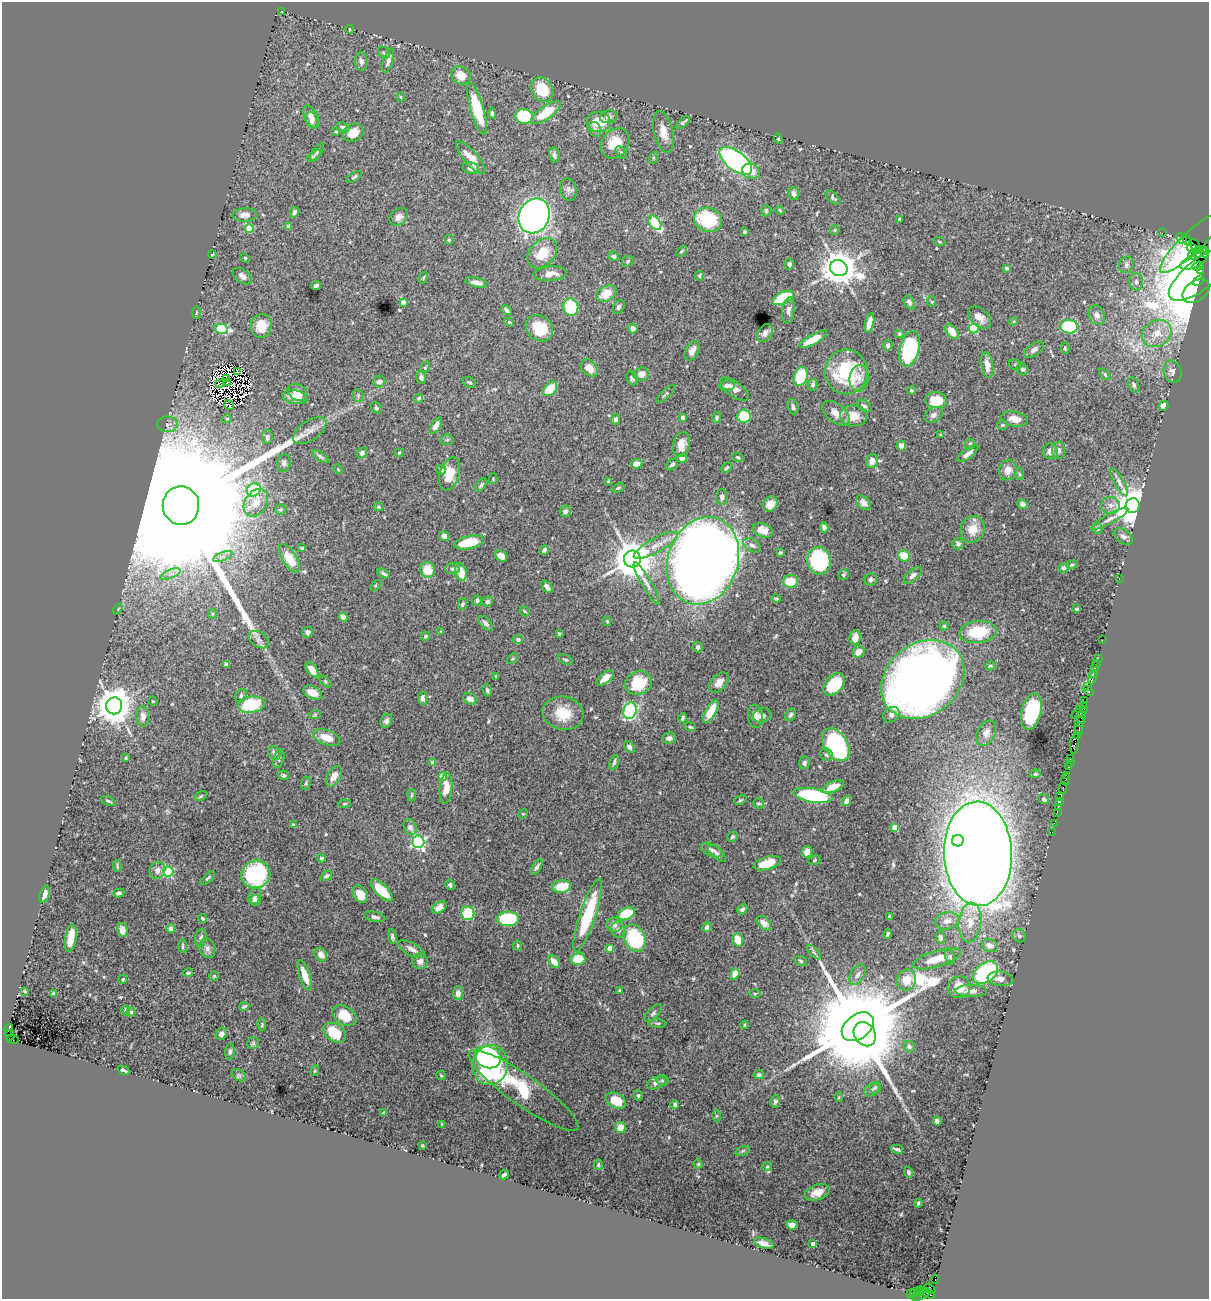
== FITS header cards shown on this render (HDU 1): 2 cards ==
NAXIS1  =                 1207
NAXIS2  =                 1297

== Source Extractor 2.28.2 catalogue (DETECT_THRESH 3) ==
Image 1207 x 1297 px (HDU 1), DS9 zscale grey, 1 PNG px = 1 image px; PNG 1211 x 1301 px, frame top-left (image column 1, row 1297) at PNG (2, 2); each listed source drawn as its Kron ellipse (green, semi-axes under 4 px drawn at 4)
Background 1.63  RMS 0.03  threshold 0.0913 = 3 sigma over >= 5 px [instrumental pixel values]
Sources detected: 554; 12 with non-positive FLUX_AUTO (blend fragments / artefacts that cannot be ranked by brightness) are neither listed nor drawn; of the other 542, the 500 brightest by FLUX_AUTO listed and drawn (42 fainter detections omitted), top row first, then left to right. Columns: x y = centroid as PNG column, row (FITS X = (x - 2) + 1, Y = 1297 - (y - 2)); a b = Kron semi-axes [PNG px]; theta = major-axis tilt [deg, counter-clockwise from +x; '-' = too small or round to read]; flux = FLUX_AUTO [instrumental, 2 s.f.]
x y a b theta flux
281 12 4 2 - 2.2
350 29 4 3 - 2
384 52 7 5 -45 3.5
388 61 13 5 74 9.2
361 62 9 6 -83 8.5
461 75 10 8 -31 30
542 89 13 10 -62 72
401 97 5 3 - 2.1
477 109 27 6 -73 110
492 113 5 4 - 3.8
546 113 17 6 35 74
524 116 9 7 -15 130
311 117 12 6 -62 14
609 117 9 6 11 6.9
312 120 8 6 -66 12
599 122 12 10 -3 45
683 122 8 4 41 6
343 127 7 4 -23 7
595 129 7 6 - 6.7
336 131 4 3 - 3.1
663 132 21 9 -77 26
353 133 10 8 27 25
778 139 5 4 - 2.6
615 143 16 13 51 50
317 152 10 4 54 4.9
621 153 7 5 -50 3.8
554 155 8 5 -78 5.8
314 156 8 4 39 3.9
470 158 21 7 -49 26
653 158 6 4 73 2.5
736 161 19 9 -37 540
471 168 8 5 -12 14
751 171 9 7 -26 24
354 177 8 4 33 3.6
568 189 11 8 -75 8.3
794 193 7 5 -74 6.9
833 198 9 4 -45 4.7
780 210 4 3 - 2.5
766 211 5 4 - 3
294 212 6 4 63 6
245 215 12 6 4 12
534 216 18 15 64 1100
399 217 10 7 42 12
899 219 3 3 - 2.9
708 220 14 11 -20 130
655 223 8 5 -52 140
288 226 4 3 - 5.7
249 228 4 4 - 44
835 230 5 4 - 2.3
744 232 4 4 - 2.9
1162 233 2 2 - 35
1182 239 6 3 -48 110
449 240 5 4 - 2.8
1187 240 4 3 - 210
939 242 6 3 -19 2
1191 243 42 10 44 300
1194 244 6 4 -50 150
1192 248 5 3 - 560
1204 249 4 3 - 99
682 251 6 4 49 2.6
1198 252 6 4 66 360
542 253 17 12 47 45
1205 253 4 2 - 83
212 254 4 3 - 2.1
1192 255 5 4 - 560
613 256 5 5 - 5.2
245 258 5 4 - 2.4
628 261 6 5 - 3.3
1194 261 15 6 25 120
789 264 5 4 - 4.1
1126 265 8 7 - 6.7
1198 266 6 3 23 230
839 268 9 7 -21 4900
1007 268 4 3 - 3.7
1200 270 3 3 - 480
550 274 17 7 5 22
1200 275 38 15 38 3000
242 276 11 6 -36 9.4
699 276 5 4 - 2.7
423 278 6 3 59 2.5
1199 280 6 3 39 460
476 282 11 4 -12 17
1136 282 9 6 -89 7.4
316 286 5 3 - 4.7
1196 291 15 10 35 200
606 294 11 7 29 31
783 298 11 6 26 100
403 302 4 4 - 17
909 302 7 5 -61 7.9
932 302 5 3 - 2.1
571 307 9 7 -81 94
619 307 7 5 58 5
506 310 5 3 - 6.1
788 310 13 6 82 9.8
196 313 6 3 89 2
1097 315 10 7 -63 12
979 317 13 8 -41 17
1014 321 4 3 - 2.1
509 322 5 4 - 2.2
869 323 10 4 76 20
261 326 12 10 76 37
1069 327 9 7 -5 170
539 328 15 12 -40 63
633 328 5 5 - 9.2
974 328 5 5 - 130
221 329 7 5 -11 110
952 332 8 5 -51 25
765 333 10 7 58 9.8
1157 333 16 12 32 35
899 334 4 4 - 2.6
813 339 15 5 29 29
888 345 5 4 - 4.9
1065 348 6 4 -81 3.2
909 349 18 9 75 130
1034 350 11 6 36 10
692 351 10 6 61 13
987 365 13 6 -80 15
1015 365 6 5 - 2.9
425 367 6 4 67 2.8
589 368 10 7 -44 22
1022 369 6 5 - 4.7
237 371 3 2 - 3.6
846 372 22 21 - 140
1172 372 11 8 -68 12
641 374 8 6 6 15
1105 374 6 4 -48 3.8
801 376 10 6 71 94
421 377 6 5 - 6.8
227 378 3 2 - 2.4
632 378 7 5 -68 4.5
859 378 13 9 85 18
228 382 4 2 - 3.6
379 382 6 6 - 9.6
469 382 7 5 -29 3.8
220 383 3 2 - 2.3
727 385 8 5 4 7.8
813 385 6 5 - 6.7
1134 385 8 5 -67 4
550 389 8 5 48 53
734 389 17 7 -36 17
911 390 4 4 - 2.6
298 392 11 8 -29 14
666 394 12 4 42 4.1
358 395 6 5 - 3.6
295 397 12 6 -10 27
419 398 4 4 - 4.2
936 400 11 8 -9 58
229 405 5 3 - 8.6
864 406 8 5 -31 4.4
1164 406 5 5 - 10
793 407 8 5 -69 5.9
376 408 6 4 -46 3
836 413 16 9 -40 21
934 415 10 7 32 8.1
744 416 6 6 - 65
854 416 13 10 -6 30
717 417 5 4 - 3.5
682 418 4 3 - 14
227 419 5 4 - 2.7
615 419 5 4 - 5.4
1014 419 13 7 -12 20
167 424 10 7 1 9.3
1002 425 5 4 - 2.6
436 426 9 4 61 12
310 431 19 9 35 19
941 435 4 3 - 2.5
267 437 7 5 83 6.4
447 440 6 5 - 3.7
970 444 5 5 - 3.3
681 445 12 8 76 19
901 445 5 4 - 9.6
1059 450 8 6 -89 9.7
1050 451 8 7 - 11
362 453 6 4 51 6.8
399 453 4 3 - 2.8
968 454 12 4 37 12
320 456 9 4 -36 4.3
738 457 6 4 -19 3.4
682 458 5 4 - 10
872 461 7 5 72 16
284 463 9 6 76 6.8
636 464 6 4 6 13
672 464 7 5 41 5.1
727 468 6 4 44 3.5
338 469 5 4 - 2.4
441 470 5 4 - 4.8
1008 470 10 8 69 19
450 474 17 9 72 40
1019 474 6 4 -87 3
493 479 5 4 - 2.3
609 482 4 4 - 5.9
1119 482 16 5 -60 8.8
481 485 7 4 54 4.1
618 488 7 3 19 2.9
254 490 7 6 - 130
722 497 8 6 88 6.9
256 503 15 10 57 24
863 503 9 5 -45 11
770 504 8 7 - 18
1022 504 5 5 - 5.9
1111 505 9 8 - 11
181 506 19 18 - 240000
1133 506 7 7 - 6000
379 507 5 4 - 3.2
281 510 6 5 - 3.4
565 511 6 5 - 6
1110 519 21 5 28 12
824 527 5 4 - 8
972 529 13 11 67 30
1097 529 5 5 - 3.9
763 530 10 7 -20 19
444 536 5 4 - 8.3
1123 536 11 6 -36 9.4
469 542 15 6 12 63
958 544 6 5 - 5.3
656 545 25 7 29 27
752 545 10 6 -30 8.1
302 548 3 3 - 4
544 550 5 3 - 5.7
780 553 4 3 - 2.8
501 556 7 5 -35 17
904 556 6 5 - 42
223 557 10 3 21 5.4
289 558 16 7 -57 41
632 559 8 8 - 6900
703 561 45 35 70 4400
819 561 14 11 -76 240
1072 565 5 4 - 3.1
1063 568 5 4 - 5
452 569 7 5 1 5.3
427 570 8 7 - 39
461 572 9 5 -76 38
383 573 6 3 -32 5.6
170 574 11 4 23 8
843 575 5 5 - 3
913 576 11 5 41 8.3
1119 578 3 2 - 95
871 580 6 6 - 5.1
790 581 7 6 - 56
646 583 24 5 -60 13
375 585 6 4 45 2.1
547 587 7 4 -51 10
776 599 4 3 - 5.1
477 600 5 5 - 4.3
488 602 5 5 - 4.9
462 604 6 4 66 3.7
118 609 6 3 54 2.1
1077 609 3 3 - 2.7
525 611 6 3 -45 2.3
212 614 5 4 - 2.3
343 617 5 4 - 16
607 621 5 4 - 2.7
486 623 9 5 -49 7
944 626 4 4 - 2.8
307 632 5 5 - 8.1
441 632 4 4 - 4
978 632 18 11 6 94
559 634 4 3 - 3.2
425 636 4 4 - 4
855 638 7 5 79 18
259 640 11 7 -35 9
518 640 5 4 - 5.1
1102 640 2 2 - 57
698 647 5 4 - 5.1
859 652 6 5 - 17
1098 658 2 2 - 71
513 659 6 4 45 2.7
565 660 8 3 -25 2.9
1096 664 4 2 - 180
226 665 4 3 - 4.6
990 666 5 4 - 3.5
1095 668 3 3 - 280
312 670 9 5 -53 19
1094 673 3 3 - 170
496 676 3 3 - 2.3
605 678 10 5 40 18
1092 678 6 3 81 400
923 679 45 36 38 2900
325 681 7 4 -45 2.7
638 683 14 11 22 77
719 683 12 7 48 17
834 684 13 8 48 110
1088 686 3 3 - 50
487 690 6 4 -75 4.3
1088 691 6 3 -40 330
313 693 10 6 -24 25
241 696 7 5 68 5.5
422 698 6 4 -84 7
470 699 7 5 -28 10
153 701 4 4 - 2
1085 701 2 2 - 29
251 705 13 8 9 120
1084 705 4 2 - 190
114 706 8 8 - 4800
1079 709 2 2 - 58
1084 709 2 2 - 94
630 711 8 6 74 260
711 712 13 5 61 43
1031 712 18 10 76 180
563 713 21 16 -13 55
315 714 6 4 20 2.4
1077 714 6 2 25 150
790 715 7 5 57 4.7
891 715 9 7 36 11
143 716 10 6 -89 13
755 716 12 7 -86 16
762 716 9 7 16 10
1081 717 6 3 77 500
683 718 5 4 - 4.3
386 721 7 5 66 6.5
1080 722 5 3 - 680
690 727 5 3 - 2
1079 729 6 3 77 610
986 733 14 8 62 14
1077 735 2 2 - 30
327 738 14 7 -21 28
669 738 7 5 6 7.2
836 744 18 11 -58 410
1075 744 10 3 82 790
629 747 7 4 -54 6.2
274 753 7 5 -56 9.1
827 755 6 5 - 4.6
126 758 4 3 - 2.6
279 759 10 5 75 5.1
1070 759 4 3 - 310
433 762 4 4 - 17
614 762 7 4 75 5.7
804 763 6 5 - 5.5
1070 763 4 2 - 240
1068 767 4 3 - 370
1035 774 5 4 - 3.4
283 775 5 4 - 3.4
1066 775 2 2 - 210
334 776 11 6 61 17
443 777 4 4 - 52
1066 780 6 3 75 260
306 783 7 4 80 3.4
833 787 11 5 22 28
446 788 15 6 85 30
1063 788 6 2 -90 160
412 795 6 4 88 2.8
813 795 20 7 -10 210
201 796 7 4 27 2.7
1059 797 2 2 - 88
1044 799 5 4 - 5.3
740 800 6 4 27 2.7
108 801 8 3 -24 3
847 801 5 4 - 13
1060 802 4 3 - 300
758 803 5 5 - 3.5
344 804 6 4 5 2.6
1058 807 3 2 - 41
1057 812 2 2 - 84
523 814 5 4 - 2.5
1054 823 2 2 - 34
293 825 3 3 - 2.1
410 827 8 6 -65 9.9
895 828 4 4 - 34
1052 832 2 2 - 25
733 837 6 5 - 4.4
958 841 6 6 - 310
418 842 6 6 - 450
712 850 11 6 -24 8.1
807 852 6 5 - 13
717 853 11 5 -44 6.4
978 854 52 34 -88 6100
321 858 4 3 - 3.1
814 860 6 4 24 2.8
767 863 14 6 16 45
117 866 6 3 -89 2.7
537 867 9 4 58 5.7
157 870 9 7 64 12
168 872 5 5 - 170
256 874 14 13 - 260
326 876 6 4 34 5.4
208 878 9 3 42 3.6
450 885 5 4 - 5.2
562 886 9 6 6 46
382 890 14 6 -46 57
119 893 5 4 - 6.5
45 894 9 4 72 12
360 894 9 7 -58 26
255 896 8 6 69 9.3
255 900 6 5 - 6.4
439 907 8 5 30 18
742 909 5 4 - 6.7
468 913 7 6 - 87
626 914 9 5 25 73
588 915 38 8 72 160
375 917 11 5 -12 7.7
890 917 4 3 - 4.2
203 919 4 4 - 4.2
508 919 11 7 0 160
947 921 12 8 12 15
970 922 20 11 85 33
764 923 8 5 -45 18
614 925 8 7 - 9.8
707 927 5 4 - 7.8
171 928 4 4 - 17
122 930 7 5 -81 13
618 930 8 7 - 6.9
887 934 5 3 - 3.5
392 936 7 4 -80 5.2
1019 936 7 6 - 4.9
940 937 6 4 -75 6.5
71 938 14 5 81 37
201 938 9 5 81 7.5
635 938 14 10 -64 180
738 940 7 5 -71 34
518 945 5 4 - 3
182 946 7 2 89 2.9
990 946 8 6 -20 11
207 948 10 7 -70 8.8
609 948 4 4 - 25
412 949 14 6 -30 11
814 952 9 3 -45 4.2
321 955 7 5 -51 17
950 957 8 4 -74 4.2
578 959 7 6 - 50
937 959 25 8 16 37
420 961 8 7 - 10
801 961 6 4 -19 3.3
554 962 7 5 -49 19
188 973 5 4 - 5
985 973 14 9 38 200
735 974 6 4 70 17
305 975 16 5 -71 32
857 975 11 6 59 9
214 976 5 5 - 2.5
123 979 5 4 - 3.4
1000 979 13 7 -7 16
907 980 11 9 67 29
959 987 11 10 - 38
25 991 4 3 - 2.1
619 991 4 3 - 2.1
971 991 16 6 0 13
53 993 3 3 - 2.3
458 993 7 5 87 12
755 994 6 4 0 2.4
244 1006 5 3 - 4
125 1010 5 4 - 3.1
131 1012 4 4 - 3.1
653 1013 11 5 45 5.4
345 1016 13 9 -34 51
657 1023 9 3 -5 2.8
262 1025 6 4 87 2.8
744 1025 4 3 - 2.5
858 1027 18 12 37 64000
8 1030 6 3 71 370
335 1033 12 8 -33 61
221 1034 6 5 - 8.1
865 1034 13 10 -56 2400
9 1035 5 5 - 480
13 1040 6 3 -4 350
253 1043 6 6 - 3.6
909 1047 6 5 - 4.8
230 1052 8 4 84 4.2
488 1057 13 10 -24 380
490 1065 20 17 80 310
124 1070 6 3 -23 5
315 1071 5 4 - 2.5
239 1075 7 5 -31 4.8
441 1075 5 3 - 2.3
759 1075 5 4 - 5
663 1081 6 5 - 4.2
656 1083 10 6 18 8
875 1087 6 5 - 3
523 1090 67 15 -35 110
872 1090 8 5 33 5.7
638 1095 5 4 - 3.1
839 1097 5 3 - 2.5
616 1100 10 7 -28 49
775 1101 6 5 - 4.3
675 1105 4 3 - 3.9
384 1112 4 2 - 2.1
716 1116 6 4 89 3.1
937 1121 4 4 - 6
442 1124 3 2 - 2.2
620 1127 5 5 - 33
422 1145 3 2 - 2.1
897 1149 6 3 -15 5.1
743 1151 7 4 20 3
698 1164 4 4 - 2.8
598 1165 5 3 - 2.4
767 1167 5 4 - 2.5
909 1172 5 4 - 4.5
504 1175 5 3 - 5.6
817 1192 13 7 19 24
918 1203 4 3 - 3.2
792 1225 5 4 - 12
764 1243 10 5 -18 13
813 1244 4 4 - 16
935 1279 4 3 - 870
930 1289 6 4 -33 170
922 1290 2 2 - 110
918 1292 5 4 - 270
910 1293 3 2 - 64
914 1293 4 3 - 140
927 1293 8 3 -29 320
921 1295 10 3 26 470
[42 fainter detections neither listed nor drawn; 12 non-positive-flux detections neither listed nor drawn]